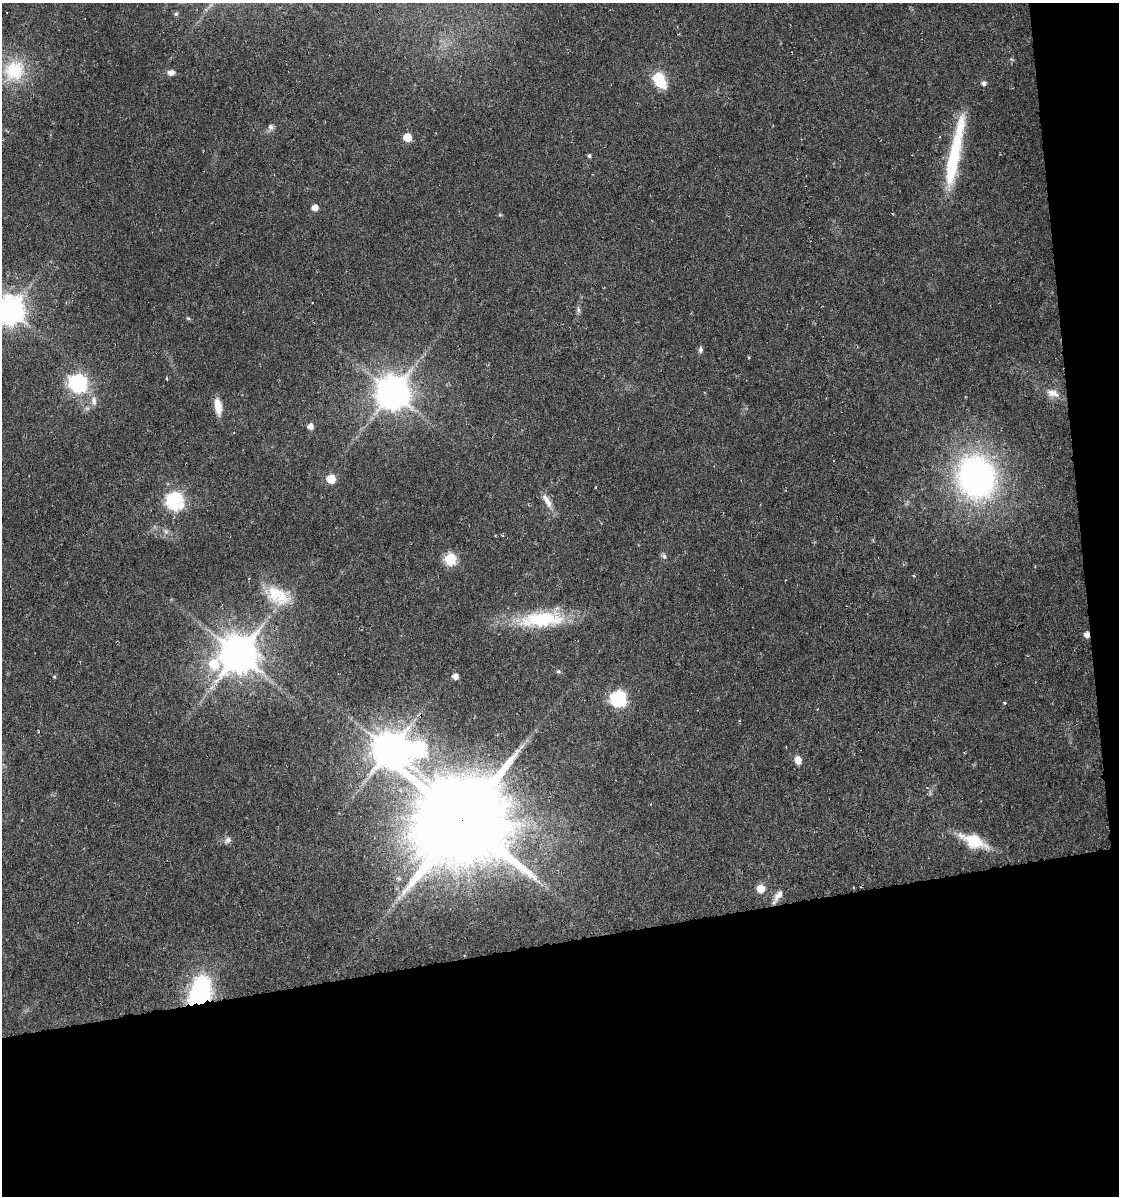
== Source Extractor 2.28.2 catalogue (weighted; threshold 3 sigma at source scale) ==
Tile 4 of 2 x 2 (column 2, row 2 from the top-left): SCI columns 1136-2252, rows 1-1194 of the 2283 x 2387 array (HDU 1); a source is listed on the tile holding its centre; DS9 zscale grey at full resolution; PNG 1121 x 1198 px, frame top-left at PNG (2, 3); no overlay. Shown black and unused: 24% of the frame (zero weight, under 3 of 6 exposures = <1% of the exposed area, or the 3 px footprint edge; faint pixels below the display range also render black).
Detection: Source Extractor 2.28.2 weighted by HDU 2 'WHT'; one run over the whole footprint, this tile lists its part. Background 0.0797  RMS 0.0069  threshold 0.0281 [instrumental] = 3 sigma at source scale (4.09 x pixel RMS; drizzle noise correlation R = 1.36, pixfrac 0.8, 0.0396/0.0396 arcsec/px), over >= 5 px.
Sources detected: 56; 1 too faint to see at this stretch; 1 inside a brighter object's white glare — not listed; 2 inside a brighter listed object's ellipse — not listed separately; the other 52 listed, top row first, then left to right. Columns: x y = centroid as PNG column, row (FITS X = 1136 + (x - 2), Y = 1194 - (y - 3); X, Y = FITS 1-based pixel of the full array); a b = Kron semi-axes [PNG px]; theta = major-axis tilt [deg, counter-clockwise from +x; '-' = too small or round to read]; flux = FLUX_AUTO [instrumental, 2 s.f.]
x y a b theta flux
176 14 5 5 - 1.3
14 70 30 29 - 35
171 72 9 6 3 3.2
658 77 6 5 - 40
984 83 5 5 - 2.5
271 127 8 7 - 2.2
407 137 5 5 - 18
940 137 3 3 - 0.58
589 156 4 4 - 1.3
953 159 79 13 79 52
315 207 5 5 - 6.3
500 215 5 4 - 0.75
9 310 9 9 - 950
578 310 8 5 -83 1.6
188 318 6 5 - 0.9
701 350 8 5 86 1.8
748 357 4 3 - 0.52
167 379 4 3 - 0.8
78 383 7 7 - 240
392 393 10 10 - 1500
1053 393 18 10 -18 6.3
94 401 13 8 -87 4.2
218 407 19 8 -82 8.7
310 426 5 5 - 4.3
976 477 37 33 -73 210
331 479 5 5 - 25
175 501 7 7 - 210
547 501 24 8 -62 6.1
664 556 8 6 -46 1.7
450 559 6 6 - 64
914 576 4 3 - 0.66
275 593 29 23 -83 22
541 619 60 19 5 48
1086 635 5 5 - 4.5
238 655 11 11 - 1800
214 664 18 12 -76 26
558 672 7 4 -8 1
455 676 5 5 - 4.6
54 677 4 4 - 0.77
618 698 7 7 - 140
1005 703 4 3 - 0.58
521 747 11 5 45 2.9
417 749 9 8 - 150
390 750 12 11 - 1600
798 760 10 7 -77 5.1
462 820 26 25 - 11000
227 840 11 7 45 2.5
974 841 32 13 -23 22
761 888 7 7 - 12
778 895 18 8 55 4.8
399 898 8 5 60 2
200 993 33 21 71 89
Overlapping masked pixels (flux is a lower limit): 3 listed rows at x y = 1086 635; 462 820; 200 993
Isophote crosses this tile's border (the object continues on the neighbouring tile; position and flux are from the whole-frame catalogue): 1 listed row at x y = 9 310